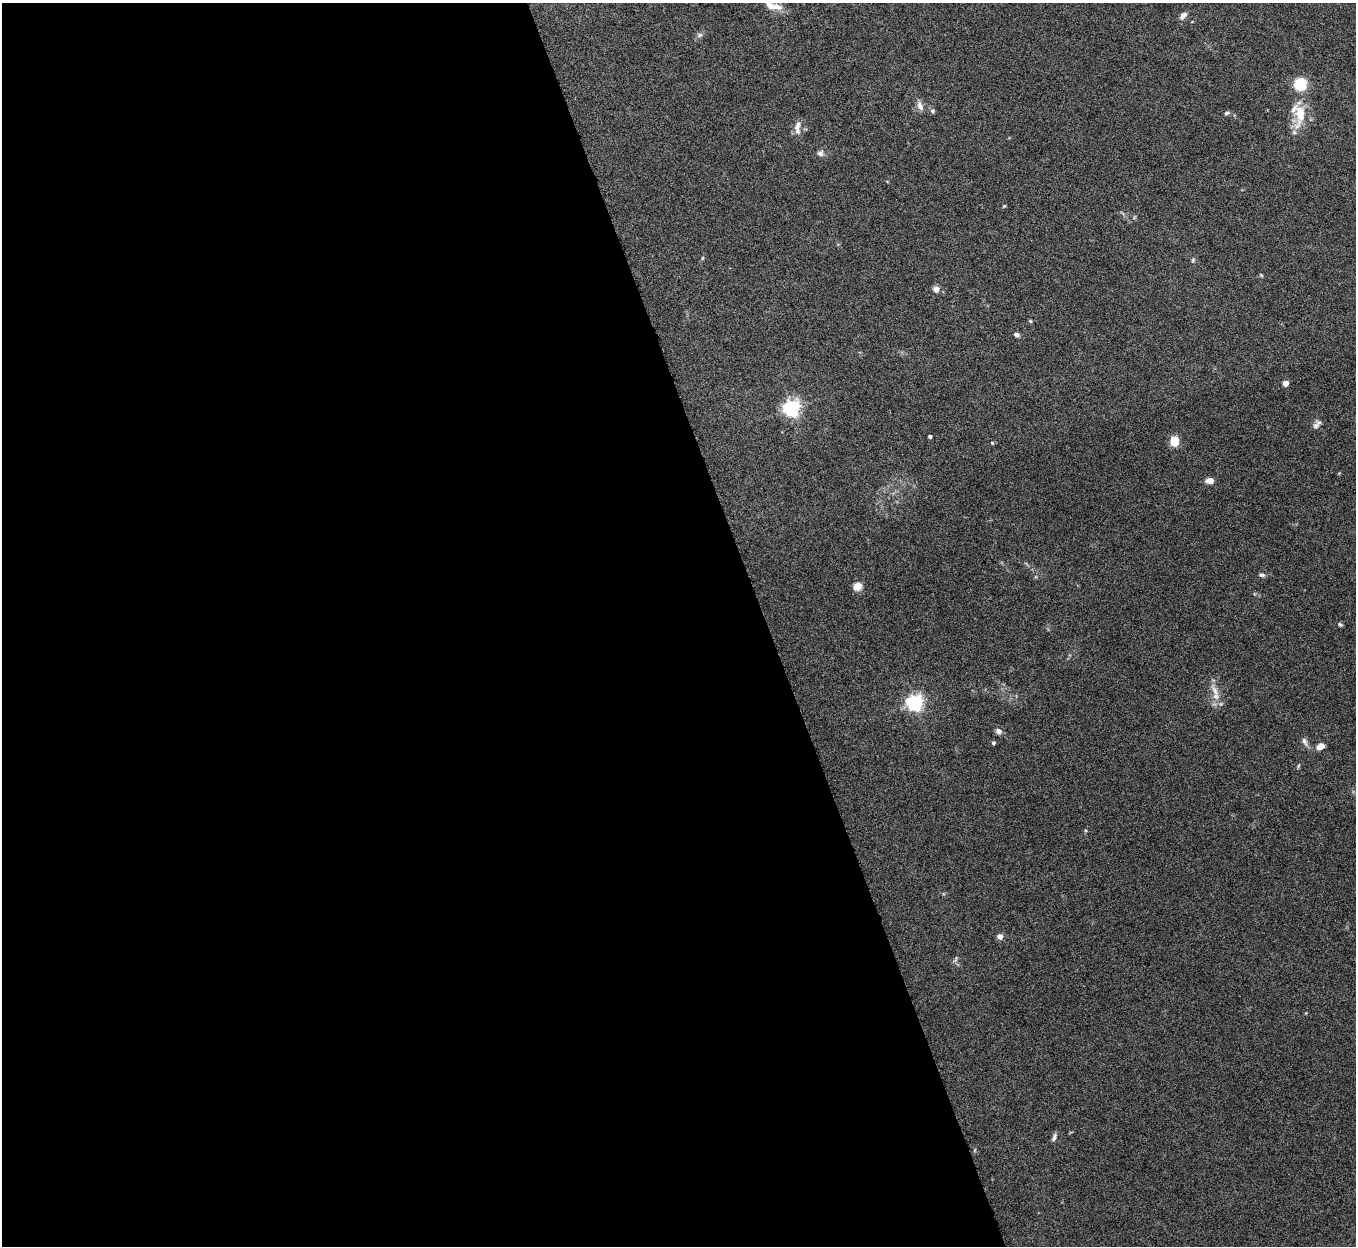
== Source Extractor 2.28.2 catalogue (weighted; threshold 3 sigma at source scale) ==
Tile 9 of 4 x 4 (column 1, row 3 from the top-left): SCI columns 2-1355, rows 1395-2638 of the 5420 x 5405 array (HDU 1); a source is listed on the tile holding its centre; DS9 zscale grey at full resolution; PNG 1358 x 1248 px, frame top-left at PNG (2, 3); no overlay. Shown black and unused: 56% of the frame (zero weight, under 5 of 10 exposures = <1% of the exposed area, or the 3 px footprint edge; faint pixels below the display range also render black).
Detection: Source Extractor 2.28.2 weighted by HDU 2 'WHT'; one run over the whole footprint, this tile lists its part. Background 0.142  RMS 0.0056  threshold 0.023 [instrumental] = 3 sigma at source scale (4.09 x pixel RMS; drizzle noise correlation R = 1.36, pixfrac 0.8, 0.05/0.05 arcsec/px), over >= 5 px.
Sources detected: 38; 3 inside a brighter listed object's ellipse — not listed separately; the other 35 listed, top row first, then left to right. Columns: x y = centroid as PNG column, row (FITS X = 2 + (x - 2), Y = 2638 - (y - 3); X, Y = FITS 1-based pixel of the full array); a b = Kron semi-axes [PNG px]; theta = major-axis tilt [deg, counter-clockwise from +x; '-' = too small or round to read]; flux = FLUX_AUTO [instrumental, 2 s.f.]
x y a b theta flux
775 6 19 9 -10 5.1
1183 16 12 6 47 2.2
700 35 7 5 19 1.3
1300 84 13 12 - 16
920 106 12 7 -70 3
932 111 6 5 - 1
1227 113 6 5 - 0.98
1300 114 36 13 83 14
797 129 16 7 -77 3.3
820 153 8 7 - 1.9
1004 206 5 3 - 0.5
1193 260 6 5 - 0.76
1261 275 6 3 -46 0.59
936 289 7 6 - 2.8
1030 321 4 4 - 0.57
1016 335 7 5 -8 1.4
1285 383 4 4 - 7.5
791 408 6 6 - 200
1316 426 10 8 32 2.2
930 436 3 3 - 1.2
1174 441 9 7 87 8.5
992 443 5 4 - 0.59
1210 481 7 5 4 4.2
1262 575 7 4 -7 1.2
857 587 5 5 - 19
1340 624 6 4 -36 0.91
1215 691 20 7 -61 4.6
915 703 6 6 - 180
998 731 7 7 - 2.1
1305 742 13 6 -63 2
993 743 4 4 - 1
1320 746 7 5 25 4.8
1298 766 7 3 71 0.62
1000 937 6 6 - 2.9
1054 1137 10 5 68 1.6